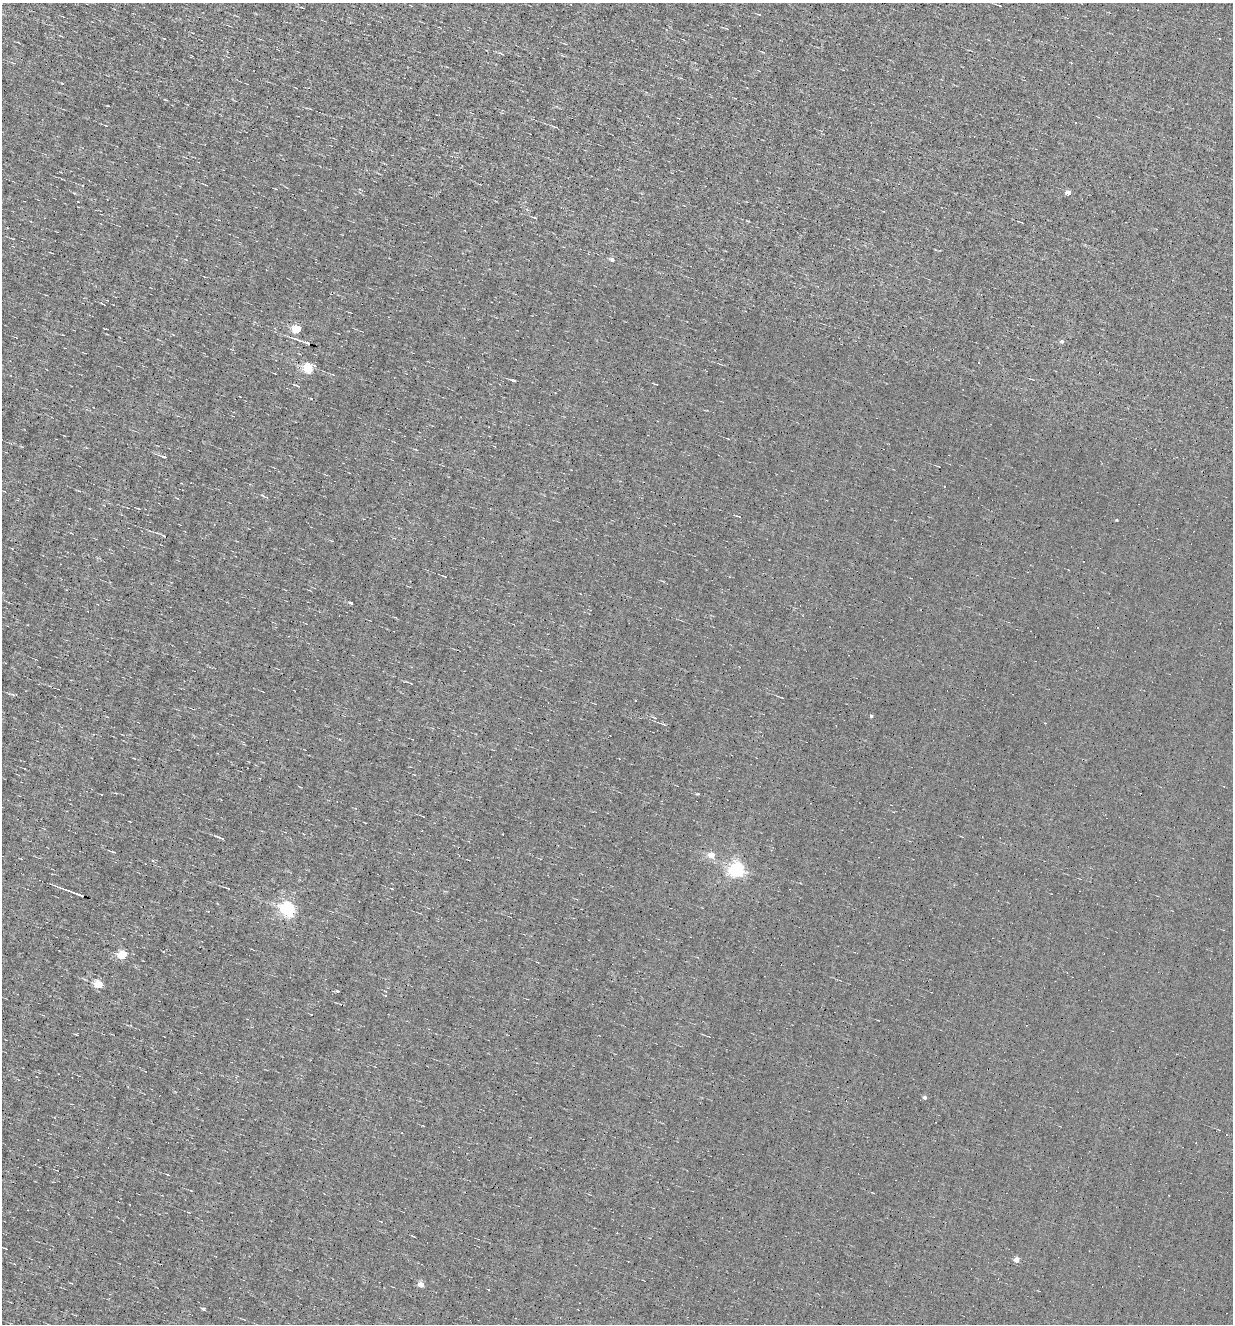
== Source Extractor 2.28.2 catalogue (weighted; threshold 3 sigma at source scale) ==
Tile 11 of 4 x 4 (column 3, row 3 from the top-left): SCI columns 2715-3945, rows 1323-2644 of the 5302 x 5287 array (HDU 1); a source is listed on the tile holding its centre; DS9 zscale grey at full resolution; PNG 1235 x 1326 px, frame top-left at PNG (2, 3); no overlay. Shown black and unused: <1% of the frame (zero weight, under 4 of 8 exposures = <1% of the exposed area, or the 3 px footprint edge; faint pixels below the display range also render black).
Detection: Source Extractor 2.28.2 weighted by HDU 2 'WHT'; one run over the whole footprint, this tile lists its part. Background 0.00382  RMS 0.031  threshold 0.127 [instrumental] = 3 sigma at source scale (4.09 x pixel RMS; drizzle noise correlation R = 1.36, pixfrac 0.8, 0.05/0.05 arcsec/px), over >= 5 px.
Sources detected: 56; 14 cosmic-ray / hot-pixel residue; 1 long thin detection or spike segment (spike, bleed or trail) — not listed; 1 inside a brighter listed object's ellipse — not listed separately; the other 40 listed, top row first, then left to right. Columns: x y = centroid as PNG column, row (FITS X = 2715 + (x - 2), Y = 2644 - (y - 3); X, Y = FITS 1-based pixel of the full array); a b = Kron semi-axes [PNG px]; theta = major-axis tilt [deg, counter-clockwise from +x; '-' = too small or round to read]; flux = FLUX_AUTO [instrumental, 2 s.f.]
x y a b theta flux
1000 6 5 3 - 3
759 15 3 3 - 5.4
166 100 4 2 - 2
1075 123 2 2 - 1.8
555 127 7 3 -5 3.4
1068 193 4 4 - 26
535 218 5 2 - 2.4
612 260 6 5 - 8.8
296 329 5 5 - 130
296 339 22 3 -21 9.9
1062 342 5 5 - 6.7
308 369 5 5 - 190
514 381 5 3 - 4.6
297 386 8 3 -17 3.6
163 457 7 3 -11 4.3
139 509 5 2 - 2.3
1116 520 3 3 - 2.2
163 535 5 3 - 3.4
444 576 7 2 -26 2.5
351 603 3 3 - 4.8
12 694 5 3 - 4
871 716 3 3 - 5.6
664 724 7 3 -24 3.8
697 794 5 3 - 2.4
102 795 3 2 - 2
221 838 6 3 -34 3.9
113 852 5 3 - 3
711 855 5 5 - 39
736 869 6 6 - 810
75 893 24 2 -20 27
287 909 6 5 - 730
122 955 5 5 - 140
99 984 5 4 - 94
337 991 4 3 - 4.2
311 1014 3 2 - 3.2
925 1097 4 4 - 7.8
1017 1260 4 4 - 28
421 1284 4 4 - 44
488 1289 3 3 - 4.6
203 1309 5 3 - 4.7